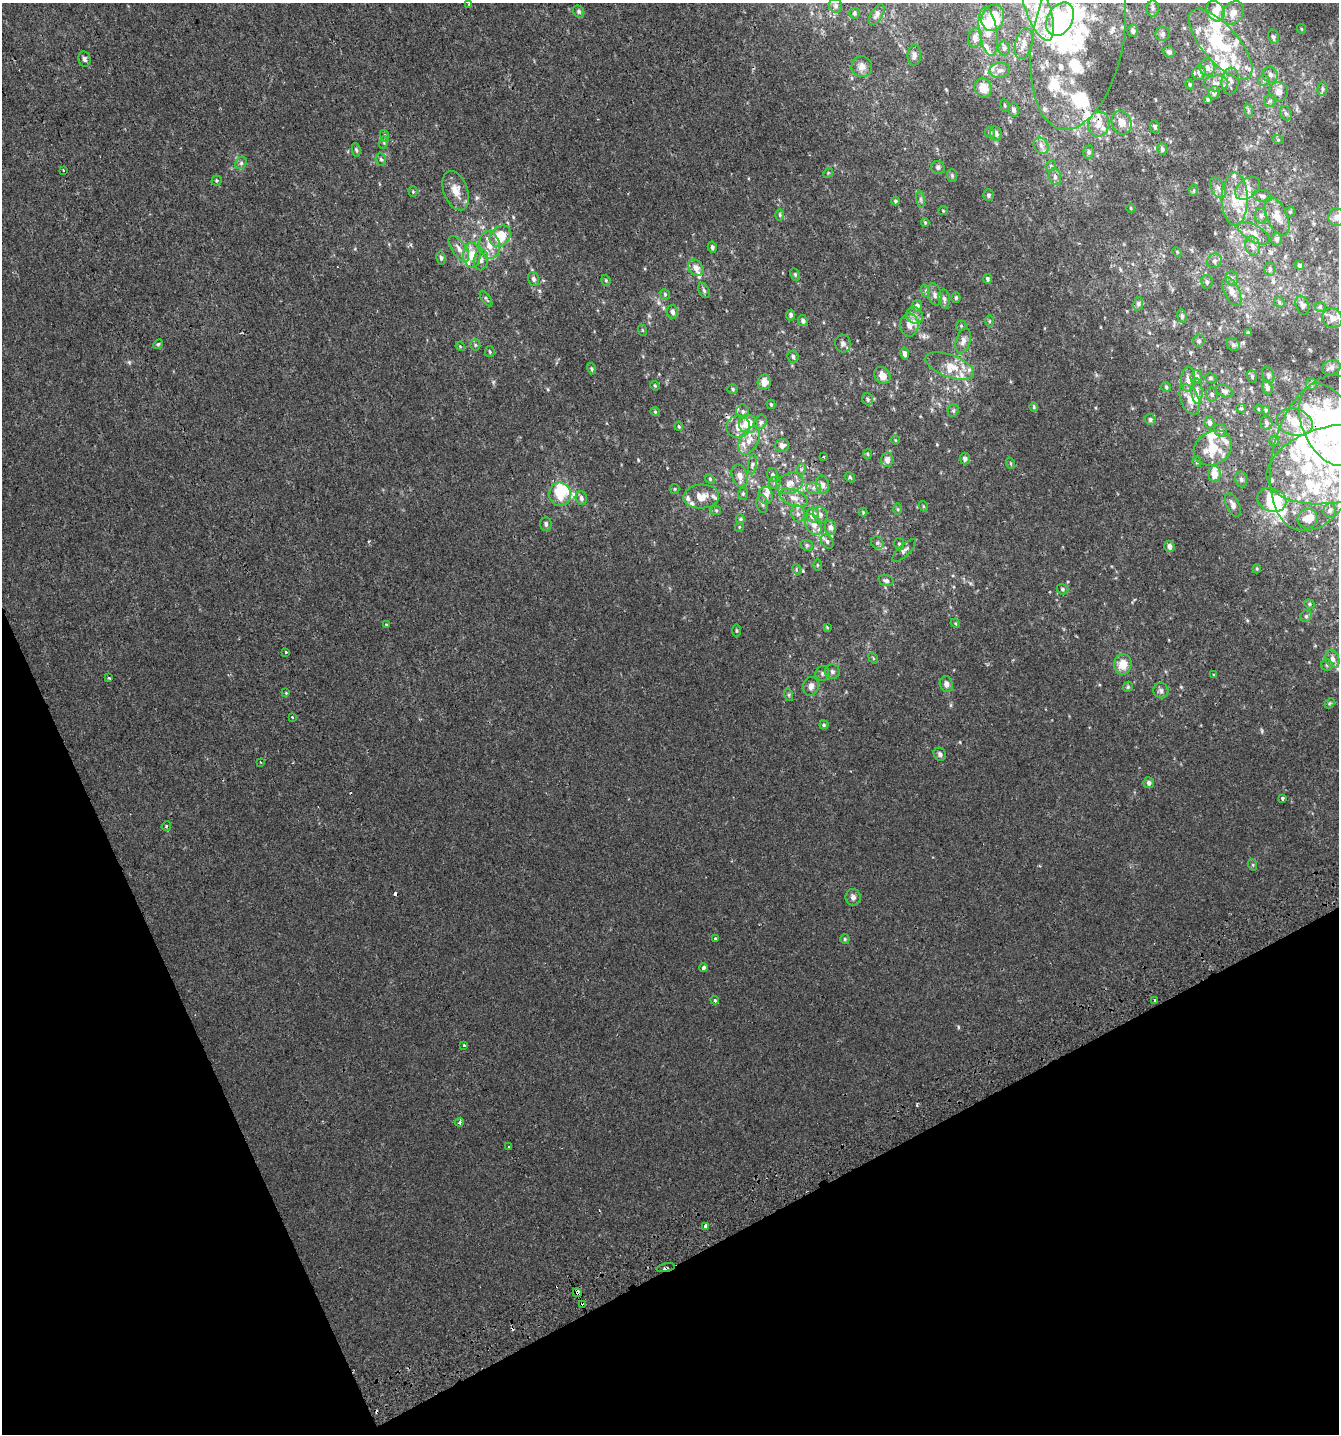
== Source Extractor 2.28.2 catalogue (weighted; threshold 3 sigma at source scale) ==
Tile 14 of 4 x 4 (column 2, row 4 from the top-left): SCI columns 1513-2849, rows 39-1470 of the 5641 x 5808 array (HDU 1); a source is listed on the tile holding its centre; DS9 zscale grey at full resolution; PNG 1341 x 1436 px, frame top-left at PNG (2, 3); each listed source drawn as its Kron ellipse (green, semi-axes under 4 px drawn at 4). Shown black and unused: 22% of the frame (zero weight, under 2 of 3 exposures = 2% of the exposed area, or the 3 px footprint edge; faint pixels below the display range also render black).
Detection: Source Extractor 2.28.2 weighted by HDU 2 'WHT'; one run over the whole footprint, this tile lists its part. Background 0.00169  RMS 0.003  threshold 0.0136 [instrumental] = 3 sigma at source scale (4.5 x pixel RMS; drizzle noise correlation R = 1.50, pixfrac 1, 0.0396/0.0396 arcsec/px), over >= 5 px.
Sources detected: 365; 5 inside a brighter object's white glare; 5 cosmic-ray / hot-pixel residue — neither listed nor drawn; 77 inside a brighter listed object's ellipse — not listed separately; the other 278 listed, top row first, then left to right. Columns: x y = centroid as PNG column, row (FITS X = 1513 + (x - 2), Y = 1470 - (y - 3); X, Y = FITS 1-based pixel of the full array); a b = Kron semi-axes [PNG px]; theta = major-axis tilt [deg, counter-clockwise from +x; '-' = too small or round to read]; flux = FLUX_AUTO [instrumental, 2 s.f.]
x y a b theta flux
469 4 3 2 - 0.51
836 6 7 6 - 0.75
1038 8 34 12 -71 10
1153 8 8 6 90 0.79
579 11 6 5 - 0.61
1215 11 11 8 -60 2.3
854 13 5 5 - 0.47
1233 13 13 10 50 2.9
877 15 12 5 58 1.3
993 18 13 11 71 9.3
1060 19 18 12 61 44
1302 29 5 3 - 0.24
1133 31 6 5 - 0.8
988 32 25 9 -81 3.8
1163 34 7 7 - 0.75
1078 37 93 45 80 37
1273 37 7 5 -79 0.75
975 38 10 7 81 1.8
1024 44 16 8 75 2.3
1221 44 44 18 -49 18
1004 48 7 6 - 0.67
1169 52 6 5 - 0.65
914 55 10 6 88 1.2
84 59 8 6 -79 0.75
862 67 10 10 - 1.8
1207 67 9 7 -84 1.4
1000 70 10 7 8 1.3
1199 73 7 6 - 0.98
1270 75 8 7 - 1.2
1264 80 6 5 - 0.54
1230 81 13 8 84 1.6
1216 83 12 8 5 1.7
1190 84 5 4 - 0.41
983 88 10 8 -74 3.1
1322 89 7 5 84 0.62
1214 92 6 5 - 1.1
1279 92 10 9 - 2
1208 99 4 3 - 0.43
1270 101 6 6 - 0.65
1005 105 6 3 -81 0.33
1014 110 7 5 -76 0.82
1248 110 7 4 -72 0.51
1286 113 7 5 -67 0.66
1121 123 12 9 -68 2.7
1099 124 13 10 75 2.9
1155 127 7 5 -70 0.54
990 133 6 4 -62 0.52
996 133 7 5 -72 1.2
385 136 6 4 -72 0.4
1278 140 6 3 -19 0.32
384 142 6 4 73 0.41
1041 146 8 7 - 1.3
1162 149 6 5 - 0.7
356 150 7 4 -81 0.56
1089 152 6 5 - 0.65
381 159 6 5 - 0.56
241 163 6 5 - 0.56
1051 166 5 5 - 0.45
938 167 7 6 - 0.7
64 170 3 3 - 0.88
828 173 5 4 - 0.32
952 175 6 5 - 0.47
1055 177 8 6 -76 0.92
216 181 5 5 - 0.39
1218 188 11 7 -60 1.4
1248 188 14 9 40 2.7
1194 190 5 3 - 0.3
413 191 5 4 - 0.32
456 191 20 12 -70 3.9
989 195 6 5 - 0.63
1262 196 10 6 -10 1
921 199 9 4 -81 0.7
1235 199 26 13 -90 6.8
895 201 4 4 - 0.44
1131 208 5 3 - 0.25
943 211 5 3 - 0.25
1290 212 5 4 - 0.34
780 215 6 4 -89 0.41
1261 216 8 6 -76 0.95
1277 216 20 10 -66 3.9
1337 217 8 8 - 1.9
925 222 4 3 - 0.27
1254 233 18 8 -30 2.5
500 236 12 9 46 8.5
1277 239 6 5 - 0.93
489 245 13 10 -79 3.9
1252 246 10 7 -74 1.5
712 247 5 4 - 0.71
459 249 15 7 -55 2.2
1177 252 5 4 - 0.31
472 255 12 8 -88 4.1
441 258 6 4 -80 0.64
481 260 10 7 79 1.4
1214 261 8 6 46 0.86
1299 265 5 4 - 0.52
696 268 9 7 -54 2
1270 269 6 6 - 0.65
795 274 6 4 -64 0.41
1232 278 7 6 - 0.78
534 279 7 5 -72 0.86
987 279 5 4 - 0.55
606 280 6 4 -70 0.37
1207 282 7 5 -80 0.69
704 290 8 5 -63 0.63
926 291 6 4 -72 0.46
1232 292 15 7 -64 2.3
665 294 5 4 - 0.39
935 295 11 6 -76 1.1
956 298 5 4 - 0.46
486 299 9 3 -55 0.4
944 299 9 5 -83 0.92
1279 302 6 4 -50 0.41
1138 304 7 5 82 0.61
1302 305 10 6 -69 0.92
917 306 5 5 - 1.1
1320 307 5 5 - 0.39
672 312 6 5 - 1.1
791 315 5 4 - 0.66
915 315 9 8 - 1.3
1182 316 7 4 -82 0.58
1332 318 10 9 - 2.1
803 321 6 5 - 0.78
990 321 6 4 -90 0.36
909 325 11 9 -87 2.2
961 326 5 5 - 0.35
642 330 6 3 -71 0.3
1248 333 3 3 - 0.36
963 341 13 7 73 1.6
1199 341 6 6 - 0.55
158 344 5 4 - 0.39
843 344 9 8 - 1.1
475 345 5 5 - 0.44
1233 345 7 6 - 0.59
460 346 5 4 - 0.28
490 352 5 5 - 0.46
905 354 6 4 -78 1.1
793 357 6 5 - 0.75
950 366 26 11 -20 5.2
1331 367 9 7 19 1.1
591 369 6 4 -73 0.4
882 375 9 7 -51 2.4
1268 375 8 6 -71 0.65
1252 376 6 5 - 0.46
1196 377 7 5 76 0.94
1210 378 6 4 -15 0.45
1188 379 12 7 88 1.5
764 382 7 6 - 2.6
1311 384 6 5 - 0.59
655 386 5 4 - 0.3
1166 387 5 5 - 0.42
1267 387 7 5 -74 0.94
733 389 5 5 - 0.41
1197 391 13 5 -87 1.2
1224 391 9 5 -27 0.87
1212 394 7 6 - 0.65
868 399 6 5 - 0.56
1190 399 16 9 -68 2.7
771 404 4 3 - 0.4
1034 407 5 4 - 0.31
1241 408 5 4 - 0.34
1259 409 4 3 - 0.25
953 410 7 5 70 0.51
1266 410 4 4 - 0.39
743 411 7 6 - 0.74
655 412 4 4 - 0.32
1150 419 5 5 - 0.68
760 422 7 6 - 0.76
1209 422 6 5 - 1.1
1295 422 18 13 -16 4.9
1266 423 7 6 - 0.84
748 424 9 9 - 6.4
1329 425 44 26 -66 43
679 426 4 3 - 0.34
738 427 12 11 - 2.7
1221 431 7 6 - 0.65
895 440 5 3 - 0.24
749 441 15 9 60 2.9
1274 441 5 5 - 0.39
782 445 7 6 - 1.3
1213 448 20 16 31 7.4
1320 453 80 46 73 56
868 454 5 3 - 0.3
824 457 3 2 - 0.24
965 458 6 5 - 0.96
887 460 7 6 - 1.7
1197 462 5 4 - 0.44
1010 463 6 3 -71 0.29
752 464 10 4 81 0.74
1334 464 69 38 13 54
802 469 6 4 70 0.39
1215 474 8 6 -90 3.2
773 475 7 5 -73 0.82
740 476 11 8 -74 2
850 477 6 4 -49 0.39
710 479 5 4 - 0.38
1241 479 8 6 -82 0.79
775 483 7 5 46 0.7
790 483 14 10 22 2.6
822 485 9 6 -78 1.6
813 488 7 6 - 0.9
675 489 5 4 - 0.34
560 494 12 11 - 5.4
743 494 6 5 - 0.42
766 495 8 7 - 1.6
701 497 18 12 4 3.9
581 498 7 5 -74 0.85
794 498 15 8 -21 2.3
1272 500 15 11 -19 14
762 504 9 5 -81 0.8
1233 505 13 6 -64 1.4
923 506 5 3 - 0.28
898 509 6 4 -89 0.35
716 510 5 4 - 0.38
1330 510 7 6 - 0.84
863 512 4 4 - 0.27
798 514 9 6 -76 1.2
813 515 7 6 - 3.4
820 515 8 7 - 1.2
740 519 5 4 - 0.34
1308 519 10 9 - 2.5
546 524 7 5 -89 0.83
814 525 11 7 -64 2.3
739 527 5 3 - 0.22
830 527 7 5 -80 1.2
827 541 8 5 -56 0.71
877 543 7 6 - 0.71
899 544 6 5 - 0.59
807 545 6 5 - 0.51
1169 546 6 5 - 1.4
904 550 15 5 44 0.97
817 565 5 3 - 0.28
796 569 5 3 - 0.25
1257 569 4 4 - 0.31
886 581 8 5 -18 0.68
1062 589 6 5 - 0.51
1309 604 5 4 - 0.4
1306 616 6 5 - 0.52
955 623 5 3 - 0.28
386 625 3 3 - 0.28
827 627 3 3 - 0.25
737 630 6 3 -90 0.37
286 653 3 3 - 1
873 658 6 3 -55 0.29
1332 659 9 6 -72 1.3
1123 664 10 8 83 4.3
1327 665 5 5 - 0.5
832 672 7 7 - 0.71
822 673 7 6 - 0.7
1214 675 4 4 - 0.32
109 678 3 3 - 0.31
946 684 8 6 -74 1.3
811 686 9 8 - 1.7
1128 687 5 4 - 0.41
1161 691 8 7 - 0.91
286 693 3 3 - 0.22
789 695 6 4 -72 0.42
1330 703 6 4 44 0.37
292 717 3 3 - 0.43
824 725 4 4 - 0.33
940 754 7 6 - 0.8
260 762 4 2 - 0.23
1149 783 5 5 - 0.98
1282 798 4 3 - 1
166 826 5 4 - 0.38
1253 865 6 4 -72 0.32
853 897 8 7 - 1.1
715 938 3 3 - 0.76
845 939 5 4 - 0.35
703 968 4 3 - 0.95
715 1000 4 3 - 0.46
1155 1001 4 2 - 0.31
464 1046 3 3 - 1.1
460 1122 4 3 - 0.46
509 1147 3 3 - 1.2
705 1226 4 3 - 1.2
666 1268 9 2 11 0.6
577 1293 5 3 - 9.8
583 1304 3 3 - 3.6
Overlapping masked pixels (flux is a lower limit): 4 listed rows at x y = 1329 425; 666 1268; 577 1293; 583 1304
Isophote crosses this tile's border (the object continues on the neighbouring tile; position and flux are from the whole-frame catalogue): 5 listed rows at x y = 469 4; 1038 8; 1078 37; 1337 217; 1334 464
Unlisted compact peaks at least as high as the median listed source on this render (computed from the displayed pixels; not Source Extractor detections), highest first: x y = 803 571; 638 460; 1262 731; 539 291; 129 362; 958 1027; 493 382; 548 389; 513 217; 1247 620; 960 742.